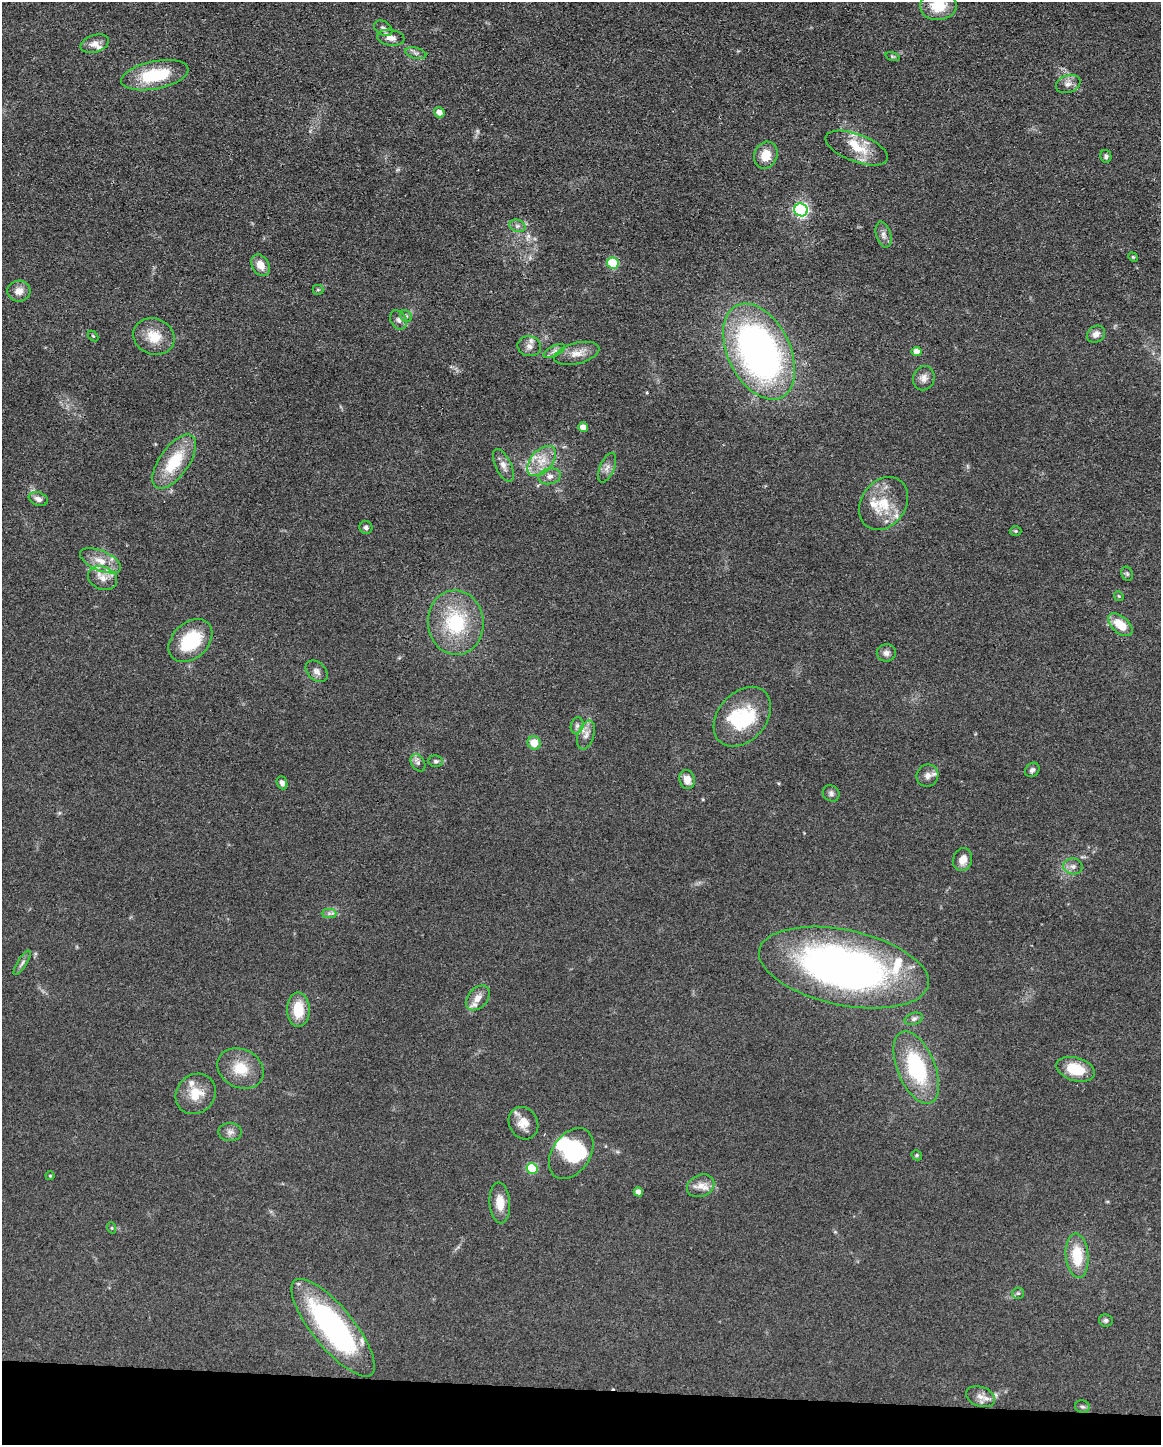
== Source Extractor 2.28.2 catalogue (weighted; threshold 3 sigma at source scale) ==
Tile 11 of 4 x 3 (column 3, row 3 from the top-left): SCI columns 2321-3479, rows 223-1665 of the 4640 x 4662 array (HDU 1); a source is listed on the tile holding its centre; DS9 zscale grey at full resolution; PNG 1163 x 1447 px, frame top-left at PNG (2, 2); each listed source drawn as its Kron ellipse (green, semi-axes under 4 px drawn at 4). Shown black and unused: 4% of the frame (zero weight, under 3 of 4 exposures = <1% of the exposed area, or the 3 px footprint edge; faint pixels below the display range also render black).
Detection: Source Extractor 2.28.2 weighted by HDU 2 'WHT'; one run over the whole footprint, this tile lists its part. Background 0.0779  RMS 0.006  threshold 0.0271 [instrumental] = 3 sigma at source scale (4.5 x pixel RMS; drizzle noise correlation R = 1.50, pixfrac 1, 0.05/0.05 arcsec/px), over >= 5 px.
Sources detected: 103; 3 inside a brighter object's white glare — neither listed nor drawn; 11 inside a brighter listed object's ellipse — not listed separately; the other 89 listed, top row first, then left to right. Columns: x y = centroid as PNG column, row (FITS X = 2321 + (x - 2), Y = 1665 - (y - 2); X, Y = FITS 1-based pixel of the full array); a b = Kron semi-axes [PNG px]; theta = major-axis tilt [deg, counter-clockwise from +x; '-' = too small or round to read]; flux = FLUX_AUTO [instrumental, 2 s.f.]
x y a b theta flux
938 6 18 14 2 16
383 28 10 6 -32 2.1
391 38 14 8 -8 4.1
95 44 14 8 18 4.5
416 53 11 5 -14 2.1
892 56 7 3 -19 0.69
155 75 34 14 11 33
1068 84 12 8 20 3.5
439 112 5 5 - 4.9
857 148 33 14 -21 16
766 155 14 11 66 9.7
1106 156 6 5 - 1.5
801 210 7 6 - 140
517 226 8 6 -19 1.8
883 235 13 7 -75 3.2
1133 257 5 4 - 0.69
613 263 6 5 - 38
261 265 11 8 -60 6.8
318 290 5 5 - 0.87
19 291 11 10 - 5.2
406 316 6 5 - 1.2
398 320 10 7 -57 2.7
1096 334 10 8 36 3.2
93 336 6 4 -45 0.7
154 336 21 18 -22 13
529 346 11 10 - 3.9
554 351 11 5 26 2.1
759 351 51 31 -64 270
917 352 5 4 - 5.3
577 353 23 10 14 7.2
924 378 12 10 77 3.9
583 427 5 5 - 5.5
542 461 18 10 48 10
174 462 31 14 55 27
503 465 18 8 -65 4.3
607 468 16 7 67 3.5
550 476 11 8 11 3.4
38 499 10 6 -20 3
883 503 28 22 55 20
366 527 7 6 - 1.7
1016 531 6 5 - 0.79
100 561 22 10 -23 9.3
1127 574 7 5 -68 1.1
103 578 15 11 -23 6
1119 596 5 4 - 0.74
456 623 32 28 -84 43
1120 625 14 8 -41 14
190 641 25 17 43 34
886 653 9 8 - 2.8
317 671 13 9 -44 3.1
742 717 34 24 49 30
577 726 8 6 73 1.9
586 735 15 8 71 4
534 743 7 6 - 9.8
436 761 7 5 -5 1.3
418 763 9 6 -60 2.1
1032 770 8 6 43 1.6
927 776 11 10 - 4
687 780 9 7 -75 5.7
282 783 7 5 -68 2.3
831 793 9 7 -37 1.9
963 859 12 9 71 5.9
1073 866 10 8 -12 3
329 913 7 4 0 1.5
22 963 14 4 57 2
844 967 86 37 -12 290
478 998 14 9 49 5.4
298 1009 17 11 -90 16
914 1019 9 5 18 1.7
916 1067 38 19 -68 52
241 1068 24 19 -27 15
1076 1069 20 11 -16 18
196 1094 21 19 45 13
523 1123 17 14 -61 7.5
230 1132 11 9 1 3.2
571 1153 28 19 56 34
917 1155 5 5 - 0.85
532 1169 5 5 - 42
50 1176 4 4 - 0.65
701 1186 14 10 24 5.7
638 1192 5 4 - 4.5
500 1203 20 10 -86 9.3
112 1228 6 3 -71 0.65
1077 1256 22 11 -85 19
1018 1293 6 5 - 1
1106 1320 7 6 - 1.4
333 1328 61 20 -51 130
980 1397 15 9 -21 4.9
1082 1407 7 6 - 1.4
Isophote crosses this tile's border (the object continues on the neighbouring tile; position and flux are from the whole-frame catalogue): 1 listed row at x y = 938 6